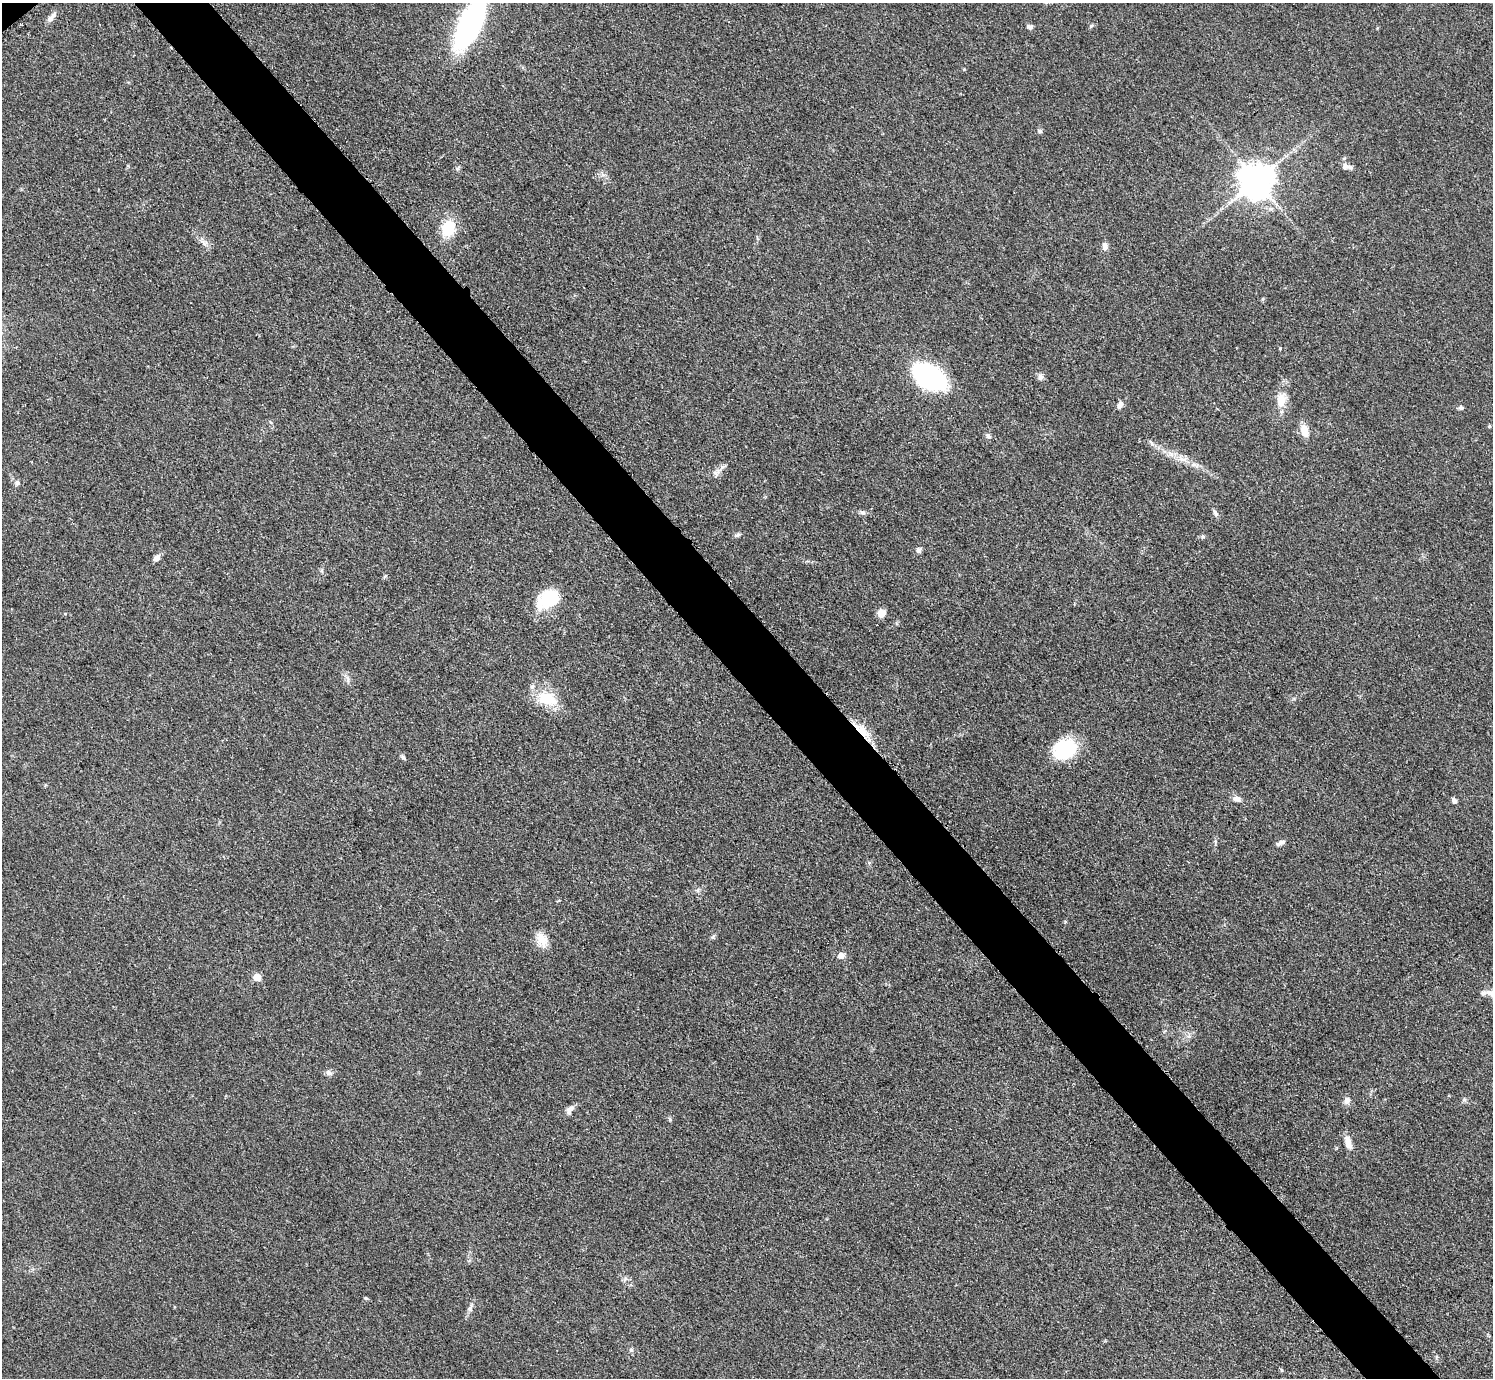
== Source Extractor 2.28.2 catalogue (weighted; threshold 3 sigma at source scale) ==
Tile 6 of 4 x 4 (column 2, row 2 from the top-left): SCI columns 1499-2989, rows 3063-4438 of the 5984 x 5981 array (HDU 1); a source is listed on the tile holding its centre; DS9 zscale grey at full resolution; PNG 1495 x 1380 px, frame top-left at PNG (2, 3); no overlay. Shown black and unused: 5% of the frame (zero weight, under 3 of 5 exposures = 1% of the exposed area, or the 3 px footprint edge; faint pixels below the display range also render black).
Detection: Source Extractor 2.28.2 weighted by HDU 2 'WHT'; one run over the whole footprint, this tile lists its part. Background 0.0959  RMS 0.0067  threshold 0.0301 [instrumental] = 3 sigma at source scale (4.5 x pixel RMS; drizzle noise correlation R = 1.50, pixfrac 1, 0.05/0.05 arcsec/px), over >= 5 px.
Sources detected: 48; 1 inside a brighter object's white glare — not listed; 1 inside a brighter listed object's ellipse — not listed separately; the other 46 listed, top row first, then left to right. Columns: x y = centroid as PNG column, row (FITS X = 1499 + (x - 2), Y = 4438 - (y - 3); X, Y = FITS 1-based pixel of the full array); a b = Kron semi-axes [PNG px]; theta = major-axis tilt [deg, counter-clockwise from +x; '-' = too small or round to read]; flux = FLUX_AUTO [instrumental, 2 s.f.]
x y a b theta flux
53 15 10 7 51 3.1
470 25 42 16 64 170
1030 27 9 5 -17 1.7
1040 131 5 5 - 1.2
1345 166 8 7 - 2.8
1257 180 10 10 - 1500
448 228 14 11 74 23
1105 246 9 7 -85 3
930 377 27 15 -29 150
1040 377 9 6 -77 2.3
1281 400 19 12 89 9.4
1120 405 9 6 49 3
1461 408 6 5 - 1.6
1305 431 15 8 -77 7.8
988 436 8 6 -47 1.6
1194 465 15 4 -13 3.2
717 473 11 6 56 2.9
17 483 7 6 - 1.8
862 512 9 4 0 1.5
1215 513 10 4 -51 1.6
737 535 7 5 21 1.5
919 550 7 6 - 2
157 558 8 6 45 3.3
385 576 5 4 - 0.82
550 599 18 16 51 30
881 613 10 9 - 4.7
547 698 27 15 -22 20
862 730 27 10 -40 13
1065 749 25 18 26 37
403 757 8 4 -42 1.3
1236 799 10 6 -11 3
1454 800 7 5 -53 2.1
1281 842 12 5 26 2.3
713 937 7 4 46 1.2
542 940 20 12 -67 8.5
841 955 7 6 - 4.1
257 977 5 5 - 13
1483 993 11 7 8 2.7
329 1073 9 6 -14 2.2
1347 1100 9 7 65 3.4
570 1109 12 7 53 3.2
670 1119 6 5 - 0.97
1348 1143 17 7 -74 5.8
365 1298 5 4 - 0.81
470 1309 7 4 -72 1.3
631 1350 6 5 - 1.2
Overlapping masked pixels (flux is a lower limit): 1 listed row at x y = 862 730
Isophote crosses this tile's border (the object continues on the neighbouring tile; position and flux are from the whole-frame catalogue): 1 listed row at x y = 470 25
Unlisted compact peaks at least as high as the median listed source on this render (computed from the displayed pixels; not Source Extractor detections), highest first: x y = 1280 348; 1152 444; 1091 26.